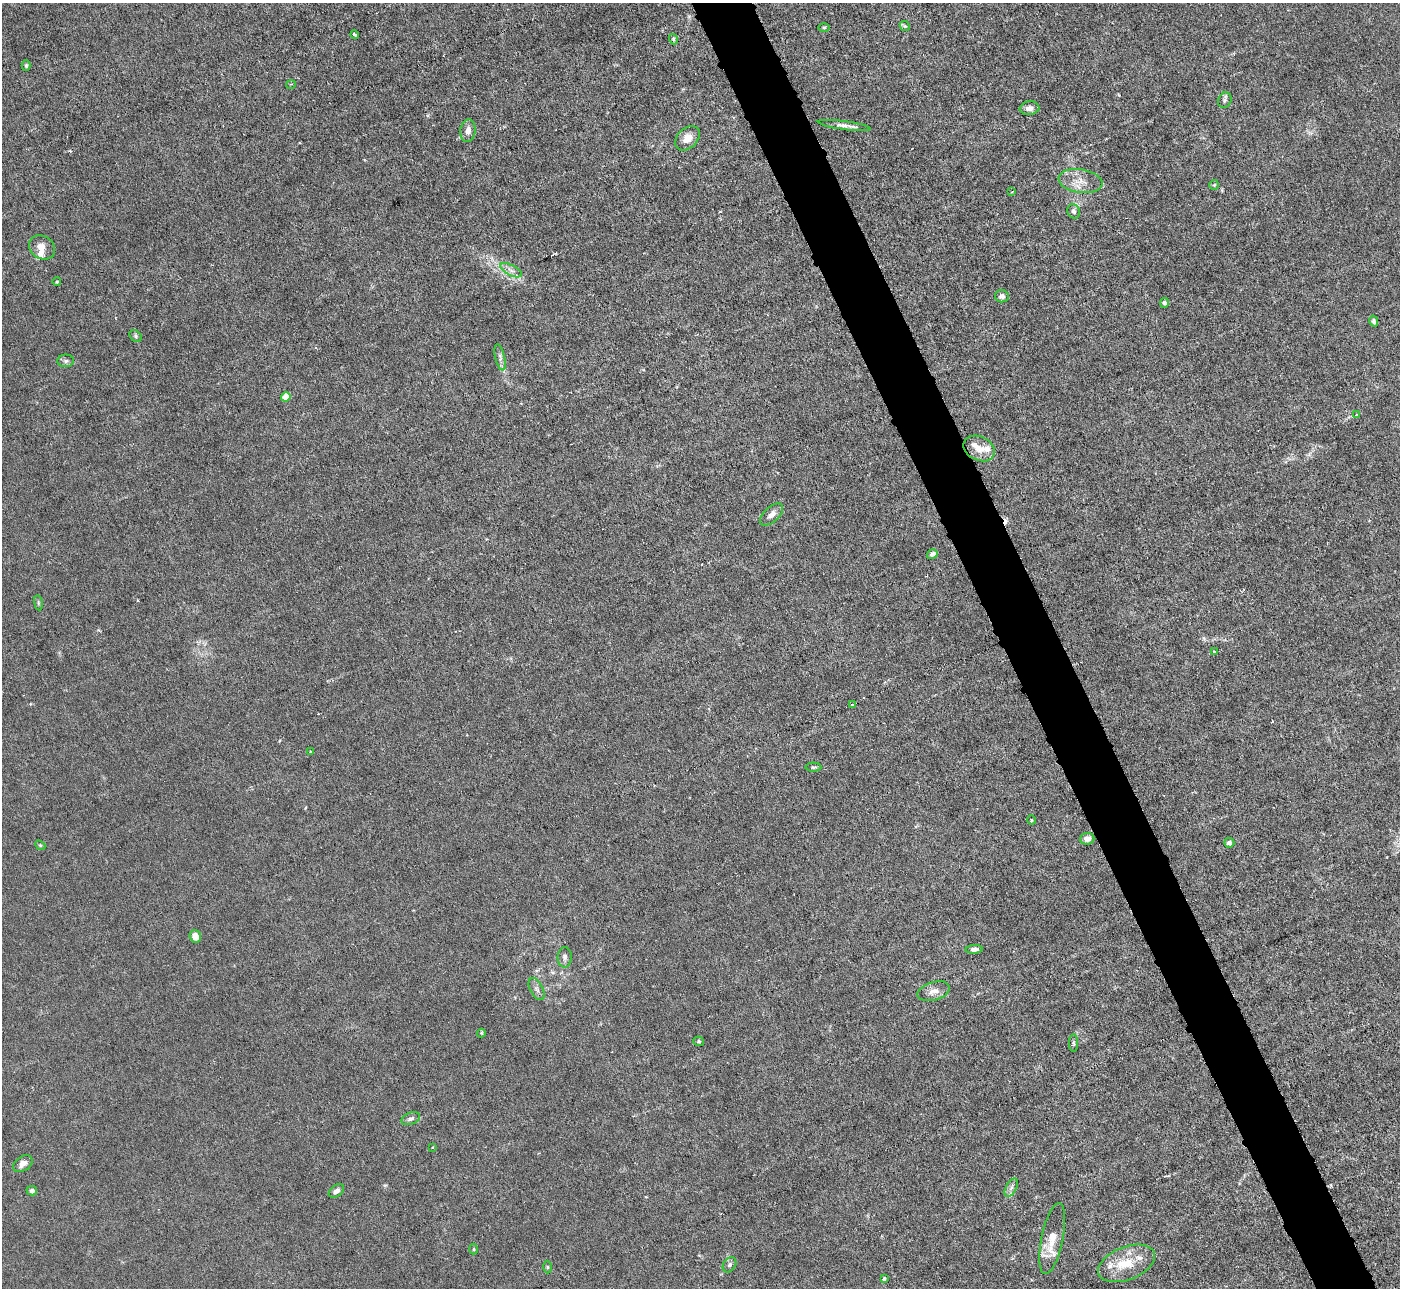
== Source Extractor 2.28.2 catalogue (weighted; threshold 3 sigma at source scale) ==
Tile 6 of 4 x 4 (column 2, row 2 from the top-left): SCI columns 1399-2796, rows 2857-4142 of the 5593 x 5578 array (HDU 1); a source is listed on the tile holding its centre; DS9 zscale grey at full resolution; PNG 1402 x 1290 px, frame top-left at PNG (2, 3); each listed source drawn as its Kron ellipse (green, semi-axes under 4 px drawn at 4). Shown black and unused: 4% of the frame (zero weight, under 3 of 6 exposures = <1% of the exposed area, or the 3 px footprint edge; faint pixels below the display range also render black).
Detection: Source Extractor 2.28.2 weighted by HDU 2 'WHT'; one run over the whole footprint, this tile lists its part. Background 0.0215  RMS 0.0027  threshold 0.0112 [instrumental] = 3 sigma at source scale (4.09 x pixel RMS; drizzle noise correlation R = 1.36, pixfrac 0.8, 0.05/0.05 arcsec/px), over >= 5 px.
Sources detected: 65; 2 cosmic-ray / hot-pixel residue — neither listed nor drawn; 5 inside a brighter listed object's ellipse — not listed separately; the other 58 listed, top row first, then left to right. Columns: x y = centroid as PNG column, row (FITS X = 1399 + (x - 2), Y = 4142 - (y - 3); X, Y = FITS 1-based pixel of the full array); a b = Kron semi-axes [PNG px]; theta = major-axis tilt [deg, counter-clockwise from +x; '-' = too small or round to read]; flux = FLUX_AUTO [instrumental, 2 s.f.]
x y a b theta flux
905 26 5 4 - 0.39
824 27 6 3 1 0.29
355 34 4 3 - 0.59
673 39 5 3 - 0.32
26 66 5 4 - 0.41
291 84 5 3 - 0.21
1225 100 8 6 66 0.66
1029 108 10 7 6 1.2
844 125 27 4 -8 1.5
468 131 11 7 82 1.8
687 138 14 10 44 2.8
1080 181 22 11 -9 3.7
1214 185 5 5 - 0.35
1012 192 4 4 - 0.22
1074 211 7 6 - 0.79
42 247 14 11 -33 2.4
511 270 12 5 -28 1.2
57 282 4 4 - 0.41
1002 296 7 6 - 1
1165 303 5 4 - 0.74
1374 321 6 4 -77 0.63
135 336 7 5 -44 0.49
500 357 13 5 -77 0.95
66 361 8 6 1 0.72
286 397 5 4 - 5.1
1356 415 3 3 - 0.44
979 448 16 12 -25 3
772 514 14 7 43 1.6
932 554 6 4 34 0.96
38 603 7 4 -82 0.37
1214 651 3 2 - 0.18
852 704 3 3 - 0.36
310 752 4 2 - 0.22
813 767 8 4 -2 0.43
1031 820 5 3 - 0.22
1087 839 7 6 - 1.6
1229 843 5 5 - 0.87
40 845 5 4 - 0.33
195 936 6 5 - 2.3
974 949 9 4 3 0.87
565 957 10 7 88 0.94
537 989 12 6 -61 1.1
934 991 16 9 17 1.9
481 1033 4 4 - 0.27
699 1041 5 4 - 0.37
1073 1043 9 3 -90 0.41
411 1119 10 6 20 0.89
432 1147 2 2 - 0.21
23 1164 11 7 36 1.5
1011 1188 10 5 62 0.91
32 1191 5 4 - 0.84
336 1191 8 5 36 1
1052 1238 36 11 78 4.7
474 1249 5 3 - 0.26
1127 1263 30 16 22 7.2
729 1265 8 6 57 0.72
548 1267 6 4 89 0.33
884 1279 4 3 - 0.59